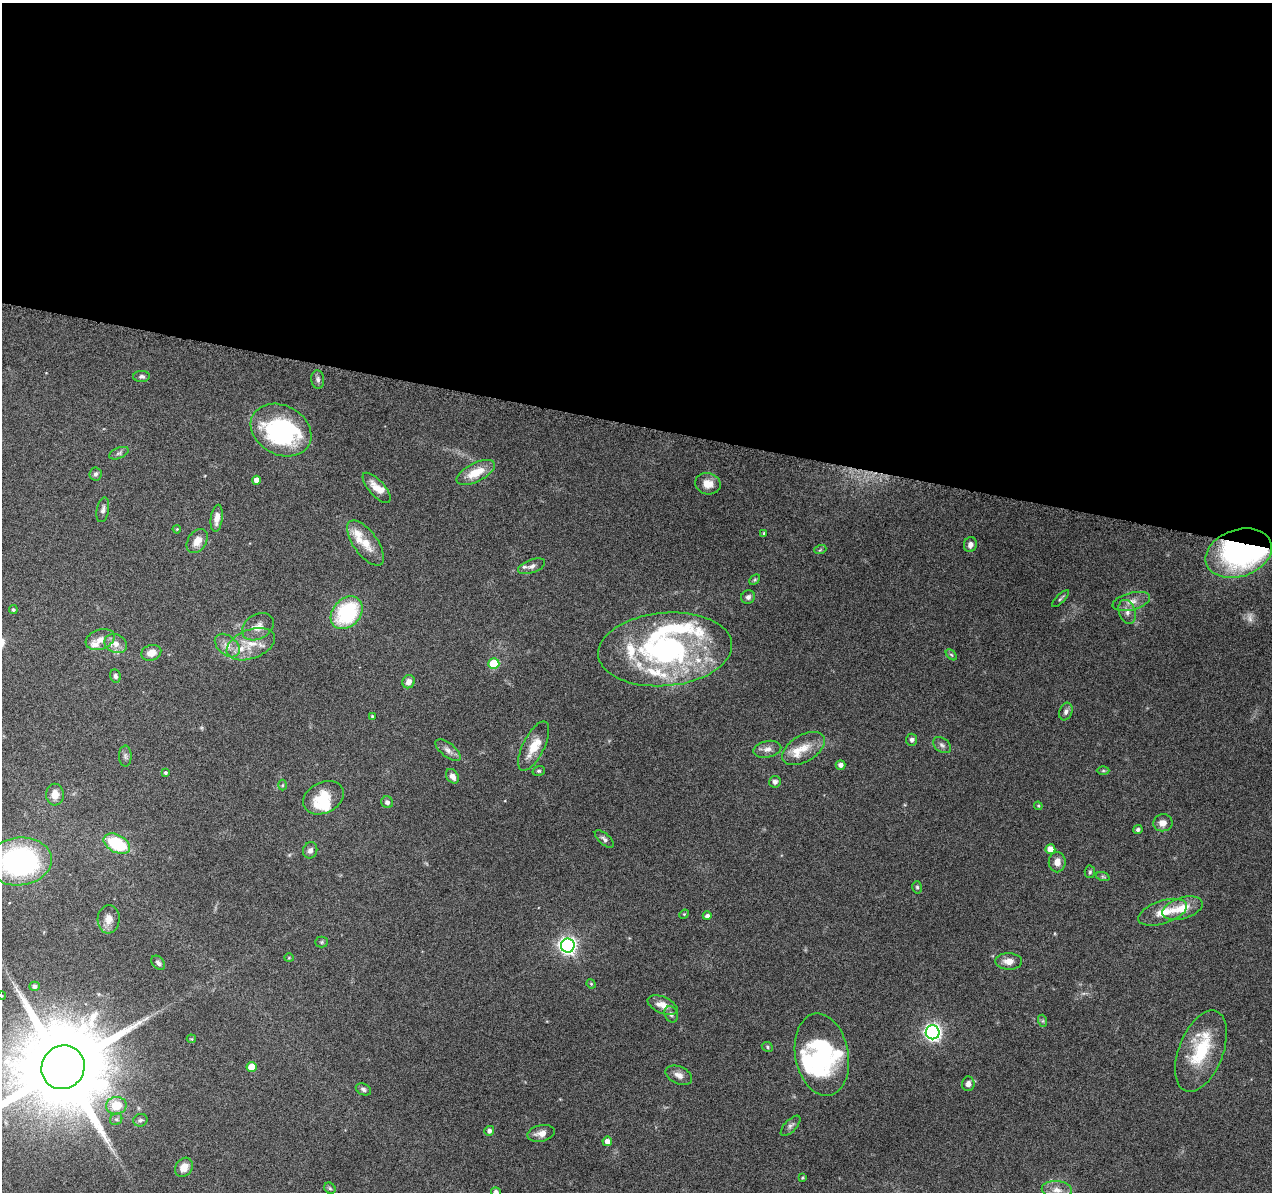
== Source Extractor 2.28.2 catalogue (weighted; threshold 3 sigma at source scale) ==
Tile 3 of 4 x 4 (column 3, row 1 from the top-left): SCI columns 2563-3832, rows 3875-5064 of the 5116 x 5307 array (HDU 1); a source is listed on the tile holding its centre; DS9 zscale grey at full resolution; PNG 1274 x 1194 px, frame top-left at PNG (2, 3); each listed source drawn as its Kron ellipse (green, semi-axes under 4 px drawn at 4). Shown black and unused: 36% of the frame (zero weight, under 9 of 18 exposures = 2% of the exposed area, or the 3 px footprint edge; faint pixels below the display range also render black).
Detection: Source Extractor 2.28.2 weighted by HDU 2 'WHT'; one run over the whole footprint, this tile lists its part. Background 0.116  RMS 0.0038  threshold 0.0155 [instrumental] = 3 sigma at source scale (4.09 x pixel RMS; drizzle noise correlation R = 1.36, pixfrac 0.8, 0.0396/0.0396 arcsec/px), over >= 5 px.
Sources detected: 131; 1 too faint to see at this stretch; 6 inside a brighter object's white glare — neither listed nor drawn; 18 inside a brighter listed object's ellipse — not listed separately; the other 106 listed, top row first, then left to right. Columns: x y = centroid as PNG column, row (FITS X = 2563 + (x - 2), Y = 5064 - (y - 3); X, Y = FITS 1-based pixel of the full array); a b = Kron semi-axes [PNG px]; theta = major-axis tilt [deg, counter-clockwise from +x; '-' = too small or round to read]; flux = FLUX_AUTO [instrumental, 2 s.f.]
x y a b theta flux
141 376 8 5 1 0.9
318 379 9 6 -84 1.1
281 430 32 24 -28 50
119 453 10 5 22 0.91
476 472 21 9 26 7.5
95 474 6 6 - 0.95
256 480 4 4 - 2.7
708 484 13 10 -14 3.7
377 488 19 7 -48 4.1
103 510 12 6 79 1.4
217 518 13 6 82 3.4
177 529 4 3 - 0.32
764 533 3 3 - 0.36
197 541 13 9 55 4
366 543 26 12 -54 6.4
970 545 7 6 - 1.5
820 550 6 3 19 0.41
1239 553 34 23 19 60
532 566 14 6 21 1.8
755 580 6 4 45 0.46
748 597 7 6 - 1.2
1060 599 11 3 45 0.61
1131 601 19 8 14 3.2
13 610 4 4 - 0.7
1127 612 12 8 -70 2.2
347 613 18 13 48 28
258 627 17 12 30 3.7
100 639 15 9 20 3.2
116 644 11 9 -24 3.3
251 644 25 14 21 8
227 645 14 9 -41 3.2
665 649 67 36 5 82
151 653 10 7 17 3.5
951 655 6 4 -45 0.52
494 664 5 5 - 13
115 676 7 5 -78 0.98
409 682 7 6 - 2.2
1066 712 9 6 69 1.2
372 716 4 3 - 0.44
912 740 6 5 - 0.94
942 745 10 6 -37 1.1
534 746 27 10 63 7
804 748 23 13 31 6.1
767 749 14 8 12 2.3
448 750 15 7 -39 1.9
125 756 10 6 -89 1.1
841 765 5 5 - 1.7
539 771 6 4 19 0.53
1103 771 6 4 0 0.5
166 773 4 3 - 0.62
452 776 8 6 -55 2.3
775 782 6 6 - 1.2
283 785 5 3 - 0.37
55 795 11 9 -88 3.4
323 798 21 15 26 9.1
387 802 6 5 - 1.1
1038 806 4 4 - 0.39
1163 823 9 8 - 2.8
1138 830 4 4 - 1.1
604 839 12 5 -42 1.1
117 844 14 8 -28 19
1050 849 5 5 - 3.8
310 850 8 7 - 1.5
19 861 33 24 6 76
1057 862 10 8 -90 2.6
1090 872 6 5 - 0.56
1103 877 7 4 -19 0.59
917 887 6 5 - 0.61
1183 908 21 10 17 6.1
1163 912 25 11 18 5.9
684 914 5 4 - 0.38
707 916 4 4 - 1.1
109 919 14 11 84 3.2
322 942 6 5 - 0.59
568 946 7 7 - 130
289 958 4 4 - 0.34
1009 961 13 8 -1 2.7
158 963 8 5 -48 1
591 984 5 4 - 0.37
35 986 5 4 - 1.3
2 996 4 3 - 0.29
662 1005 16 8 -22 4
671 1014 8 6 -66 1
1043 1021 6 4 -72 0.52
933 1032 7 7 - 130
191 1039 5 4 - 0.33
767 1047 6 4 -26 0.54
1201 1051 43 22 69 19
822 1055 41 26 -79 36
63 1067 22 21 - 7400
251 1067 5 5 - 4.8
679 1075 14 8 -25 2.2
968 1084 7 6 - 1.5
363 1089 8 5 -26 0.91
116 1106 10 8 11 7.4
116 1119 6 5 - 0.8
140 1120 7 6 - 0.84
791 1126 13 6 46 1.2
489 1131 5 5 - 1.3
541 1133 14 8 12 2.6
607 1141 5 4 - 2.4
184 1167 10 8 52 3.6
803 1178 3 3 - 0.36
330 1188 6 5 - 0.55
1057 1190 15 9 -5 3.3
496 1192 5 5 - 1.2
Isophote crosses this tile's border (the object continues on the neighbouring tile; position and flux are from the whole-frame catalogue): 4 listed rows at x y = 19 861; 2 996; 63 1067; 496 1192